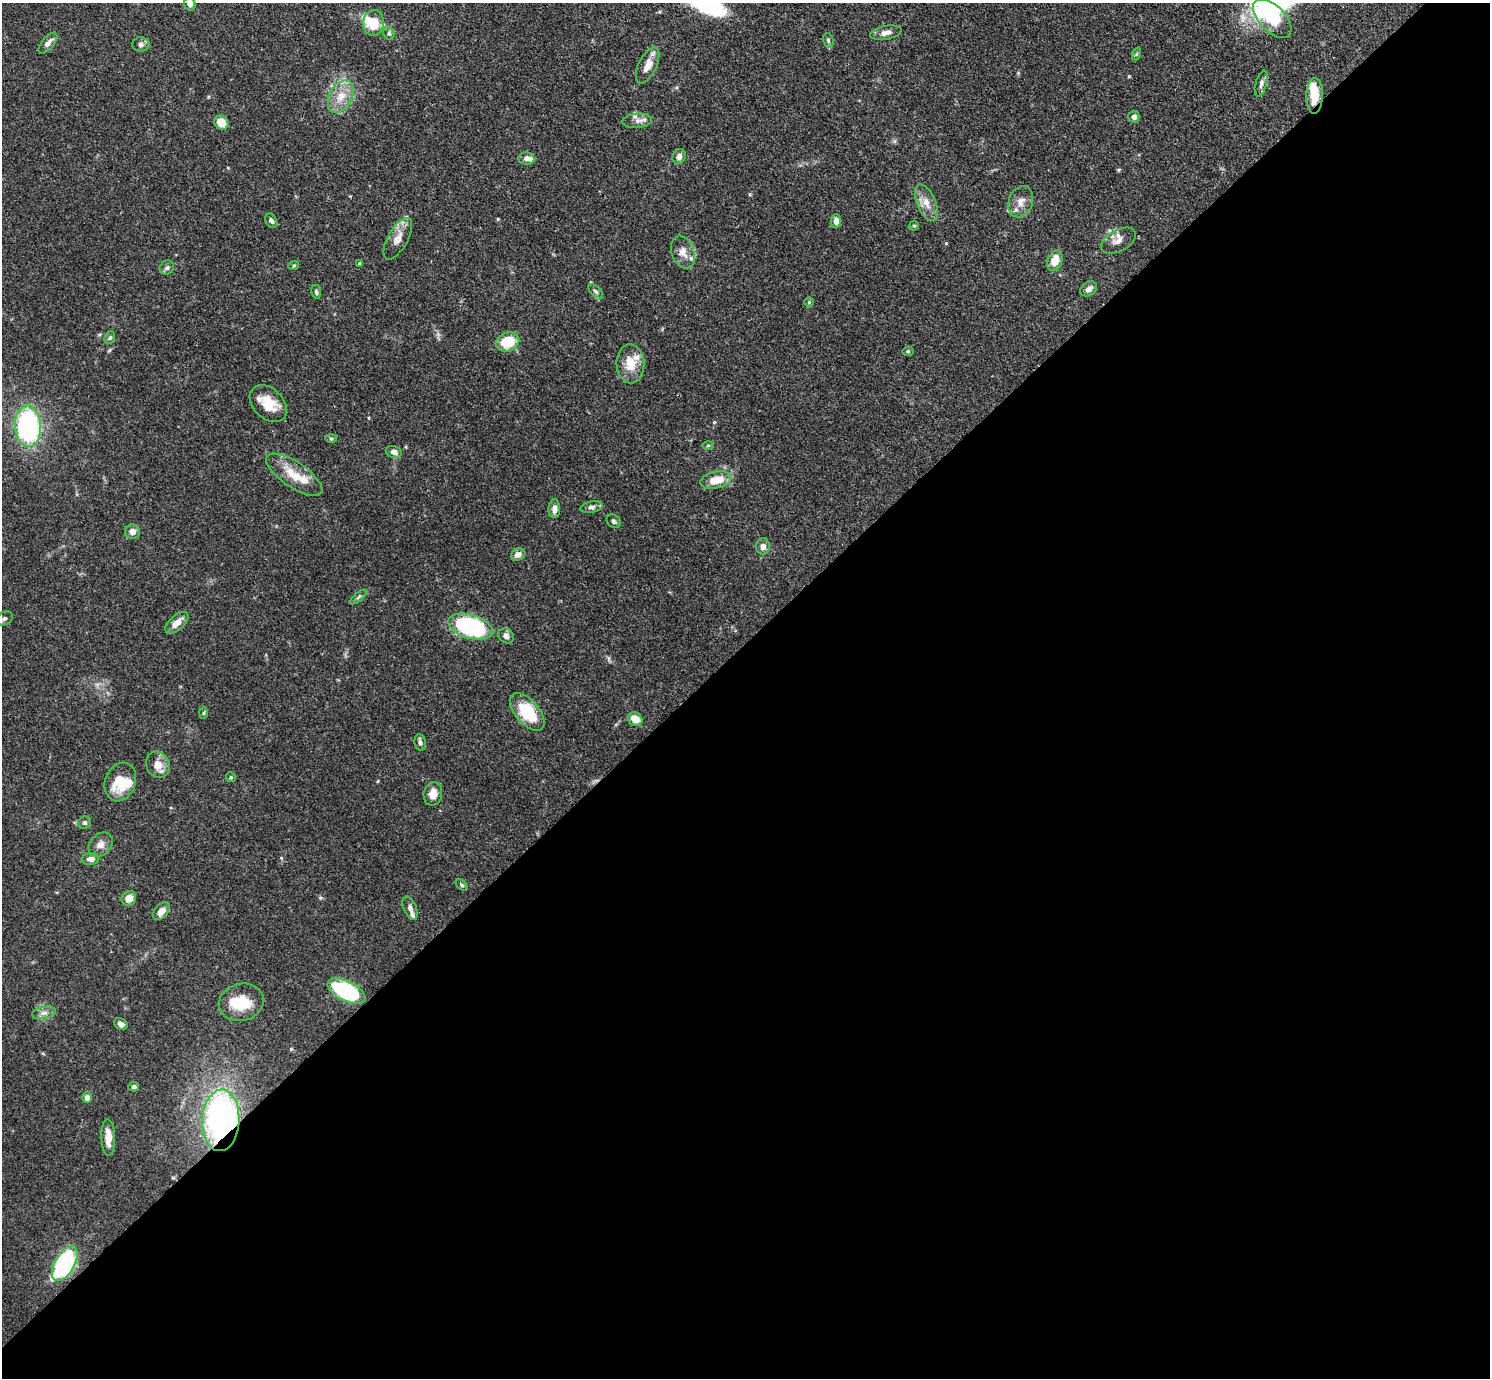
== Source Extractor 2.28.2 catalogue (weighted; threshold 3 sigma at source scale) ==
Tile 15 of 4 x 4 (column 3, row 4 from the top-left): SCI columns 3009-4496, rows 184-1559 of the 6017 x 6017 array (HDU 1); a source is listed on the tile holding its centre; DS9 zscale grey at full resolution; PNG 1492 x 1380 px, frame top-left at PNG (2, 3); each listed source drawn as its Kron ellipse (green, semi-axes under 4 px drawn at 4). Shown black and unused: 53% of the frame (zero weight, under 3 of 4 exposures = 4% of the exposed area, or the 3 px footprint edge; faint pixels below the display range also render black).
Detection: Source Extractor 2.28.2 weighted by HDU 2 'WHT'; one run over the whole footprint, this tile lists its part. Background 0.0772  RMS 0.0036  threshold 0.0162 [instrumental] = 3 sigma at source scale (4.5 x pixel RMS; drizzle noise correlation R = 1.50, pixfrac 1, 0.05/0.05 arcsec/px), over >= 5 px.
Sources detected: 90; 3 inside a brighter object's white glare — neither listed nor drawn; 7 inside a brighter listed object's ellipse — not listed separately; the other 80 listed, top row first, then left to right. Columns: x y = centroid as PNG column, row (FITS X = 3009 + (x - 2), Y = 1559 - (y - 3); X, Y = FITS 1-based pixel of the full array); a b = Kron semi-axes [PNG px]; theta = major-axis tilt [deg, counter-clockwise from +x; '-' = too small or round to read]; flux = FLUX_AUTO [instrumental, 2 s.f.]
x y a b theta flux
190 4 7 5 -72 1.6
1272 19 24 13 -46 12
373 23 13 10 86 7.9
389 33 7 5 -69 0.75
886 33 16 7 11 2.4
828 40 7 5 -74 0.72
48 43 12 6 50 1.9
141 44 8 7 - 1.3
1136 54 7 4 71 0.54
647 65 19 9 65 4.3
1261 83 13 5 74 1.5
341 96 17 11 62 5.7
1315 96 18 8 87 7
1134 117 6 5 - 1.5
637 121 15 7 5 2
221 123 7 6 - 4.8
679 156 8 6 70 1.9
526 158 8 6 -6 1.7
1021 202 16 12 68 3.7
926 203 19 9 -67 4
271 221 8 5 -58 1.1
836 221 7 5 89 2.1
914 226 5 4 - 0.49
398 239 23 10 61 4.1
1118 241 19 10 29 3.2
683 252 17 11 -70 3.7
1055 261 11 7 66 5.1
360 263 3 3 - 0.6
294 265 5 3 - 0.39
167 268 7 6 - 1.1
1089 289 9 6 33 1.9
596 291 8 5 -43 0.9
316 292 7 5 -81 0.75
809 302 5 5 - 0.48
110 338 6 5 - 0.58
508 342 12 9 23 12
908 351 5 5 - 0.48
630 364 19 14 -88 6.9
268 403 21 15 -45 8.1
28 426 21 13 -86 56
331 439 6 3 -1 0.44
708 446 6 4 1 0.44
394 452 8 6 -17 1.7
294 475 33 12 -34 8.3
716 480 16 8 13 6.9
591 507 11 5 10 1.3
554 509 9 6 89 2.2
614 521 7 6 - 0.88
132 531 7 7 - 2.4
763 546 8 7 - 1.9
518 554 7 6 - 2
358 597 10 3 40 0.68
4 618 9 6 25 1.1
177 623 14 7 41 3.4
470 627 23 11 -16 52
506 636 8 7 - 1.5
527 712 22 12 -49 15
203 713 6 4 87 0.47
635 719 8 6 -32 4.9
420 742 8 5 -81 1.1
158 765 13 11 -63 4
231 777 5 4 - 0.44
120 782 20 15 68 10
433 794 12 9 78 3.8
85 823 6 6 - 0.92
100 845 14 10 45 2.5
91 859 8 6 2 1.9
462 885 6 4 -42 0.59
129 898 7 7 - 3.4
410 908 12 6 -67 1.7
161 911 10 6 50 3.1
346 991 20 10 -26 40
241 1002 23 18 15 12
44 1013 12 6 11 1.7
121 1024 7 5 -32 1.5
134 1087 5 4 - 1.1
87 1098 5 5 - 2
221 1120 31 18 87 110
108 1138 18 7 -88 5.1
65 1263 19 9 60 57
Overlapping masked pixels (flux is a lower limit): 3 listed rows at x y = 1315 96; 221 1120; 65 1263
Isophote crosses this tile's border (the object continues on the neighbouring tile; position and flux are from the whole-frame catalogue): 2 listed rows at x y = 190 4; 4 618